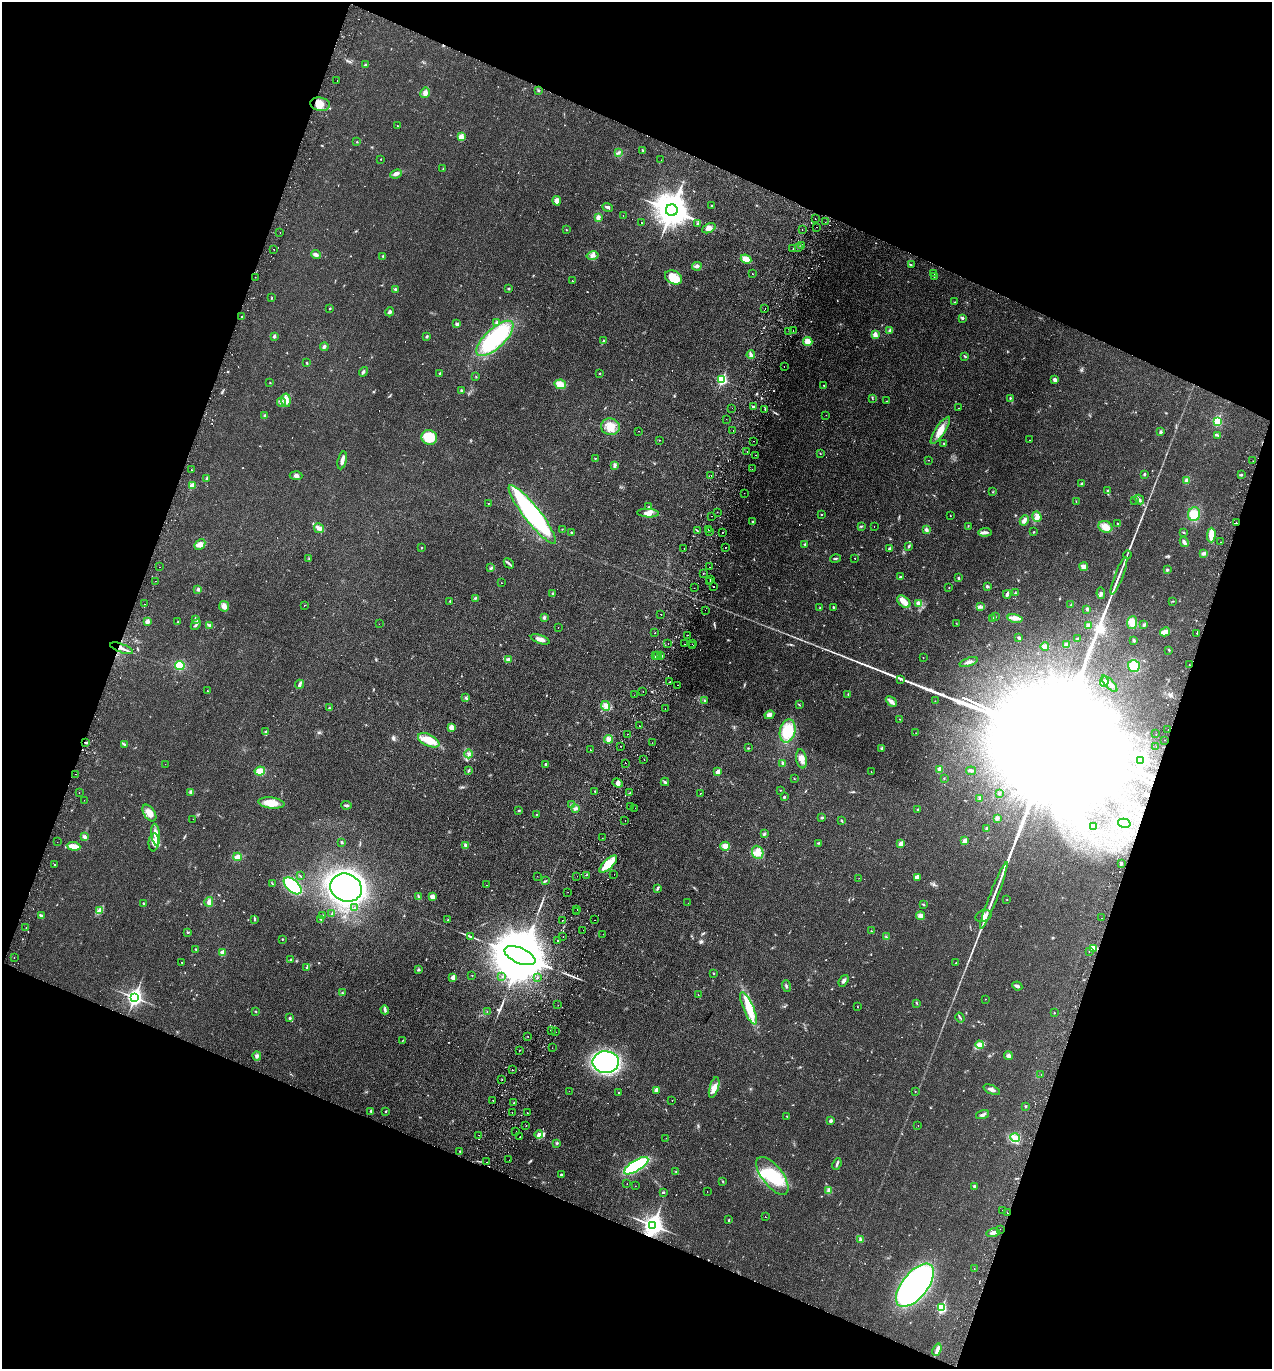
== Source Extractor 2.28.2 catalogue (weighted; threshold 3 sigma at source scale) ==
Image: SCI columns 194-5272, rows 28-5495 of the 5597 x 5520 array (HDU 1 of 3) = the unmasked area's bounding box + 8 px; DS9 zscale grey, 4 x 4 block average (1 PNG px = mean of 4 x 4 image px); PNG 1274 x 1371 px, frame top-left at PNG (2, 2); each listed source drawn as its Kron ellipse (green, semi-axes under 4 px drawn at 4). Shown black and unused: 41% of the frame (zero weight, under 2 of 3 exposures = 3% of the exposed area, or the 3 px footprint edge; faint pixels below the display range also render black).
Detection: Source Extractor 2.28.2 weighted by HDU 2 'WHT'. Background 0.0415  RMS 0.0052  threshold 0.0233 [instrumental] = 3 sigma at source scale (4.5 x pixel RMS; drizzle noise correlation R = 1.50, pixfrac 1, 0.05/0.05 arcsec/px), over >= 5 px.
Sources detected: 795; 5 too faint to see at this stretch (4 x 4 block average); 16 inside a brighter object's white glare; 67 cosmic-ray / hot-pixel residue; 2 long thin detections or spike segments (spike, bleed or trail) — neither listed nor drawn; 9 coinciding with a brighter row at this scale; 10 inside a brighter listed object's ellipse — not listed separately; of the other 686, all 500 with FLUX_AUTO >= 1.04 (the completeness limit of this list) listed and drawn (186 fainter detections not listed), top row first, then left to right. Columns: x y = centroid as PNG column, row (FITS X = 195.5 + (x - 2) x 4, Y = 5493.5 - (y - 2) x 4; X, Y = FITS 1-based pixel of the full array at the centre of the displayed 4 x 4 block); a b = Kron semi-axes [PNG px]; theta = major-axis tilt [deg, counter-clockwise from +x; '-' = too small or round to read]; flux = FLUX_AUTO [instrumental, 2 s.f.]
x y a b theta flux
365 65 4 2 - 3
337 80 2 2 - 1.2
538 91 2 2 - 1.6
425 93 5 4 - 10
320 104 10 6 -8 36
397 126 2 2 - 1.4
461 137 2 2 - 71
357 142 2 2 - 2
643 150 3 2 - 2.2
618 152 4 2 - 3.5
381 159 2 2 - 1.7
661 160 2 2 - 1.1
443 168 2 2 - 1.2
396 174 6 3 22 8.5
557 201 5 4 - 18
712 205 2 2 - 2.7
607 207 5 2 - 5.2
672 210 6 6 - 7600
623 215 2 2 - 1.2
598 217 4 3 - 13
815 219 2 2 - 1.5
825 222 2 2 - 2.6
641 223 2 2 - 1.2
698 223 3 3 - 3.4
817 227 2 2 - 1.6
709 228 7 4 25 15
566 230 3 2 - 1.2
802 230 2 2 - 1.1
280 232 2 2 - 2.6
801 245 2 2 - 3
798 248 2 2 - 1.2
274 249 2 2 - 14
793 249 2 2 - 1.1
316 255 5 3 - 6.6
383 256 2 2 - 3
592 256 6 4 12 11
746 259 5 3 - 30
911 265 3 2 - 1.7
697 266 5 3 - 7.3
934 273 2 2 - 1.3
752 274 2 2 - 1.2
934 276 3 2 - 1.9
255 277 2 2 - 1.1
673 277 9 6 -25 54
572 281 2 2 - 2
395 289 3 2 - 4.8
509 289 2 2 - 2.4
271 298 2 2 - 1.8
955 302 2 2 - 1.1
765 308 2 2 - 1.3
330 309 2 2 - 4.6
390 312 4 3 - 5.8
242 317 2 2 - 9.8
963 318 2 2 - 8.6
497 322 3 3 - 4.4
457 324 3 2 - 6.6
793 330 2 2 - 1.3
890 330 3 2 - 8.5
789 331 2 2 - 1.2
875 335 4 3 - 16
274 336 2 2 - 15
427 336 3 2 - 2.8
495 338 24 9 43 290
604 341 2 2 - 1.2
808 341 4 4 - 21
324 347 4 2 - 6.8
751 355 4 2 - 5.9
965 356 3 2 - 3.7
307 363 2 2 - 2.4
784 367 2 2 - 5.2
363 372 5 3 - 5.3
600 373 2 2 - 2.1
440 374 2 2 - 7.8
476 377 2 2 - 1.5
722 379 3 2 - 260
1055 380 3 3 - 10
270 382 2 2 - 1.4
560 384 6 4 -13 22
824 385 2 2 - 1.4
461 390 3 2 - 3.1
872 398 2 2 - 1.5
1010 398 2 2 - 2.4
286 400 7 5 -83 16
887 401 2 2 - 1.2
281 402 4 3 - 6.6
753 407 2 2 - 7.4
732 408 2 2 - 1.6
959 408 2 2 - 1.8
765 409 3 2 - 2.1
265 415 4 2 - 4.2
826 415 2 2 - 2.1
726 419 2 2 - 1.8
1217 421 2 2 - 190
610 427 9 8 - 37
733 430 2 2 - 2
940 430 16 5 57 34
639 431 2 2 - 11
1161 432 3 2 - 6.7
1218 435 3 2 - 2.8
429 437 8 7 - 84
659 440 2 2 - 1.8
1030 440 2 2 - 1.5
753 441 2 2 - 1.5
944 444 3 2 - 1.6
747 451 2 2 - 2.1
820 453 2 2 - 1.7
756 455 2 2 - 1.3
595 458 2 2 - 1.4
342 460 9 3 77 12
929 460 2 2 - 1.5
1253 461 2 2 - 1.3
615 465 4 3 - 5.7
752 469 2 2 - 1.3
191 470 2 2 - 3.6
1144 474 3 2 - 4.2
1241 474 3 2 - 2.7
296 476 6 4 -4 8.1
711 476 2 2 - 1.2
207 478 3 2 - 3.3
1187 480 3 3 - 15
1082 483 3 2 - 3.6
192 485 3 3 - 8.3
1108 491 2 2 - 1.9
993 492 2 2 - 1.2
744 493 2 2 - 1.5
1139 499 5 2 - 6.2
1135 500 2 2 - 1.1
1076 502 2 2 - 1.2
488 503 2 2 - 1.6
649 507 2 2 - 2.1
717 512 2 2 - 1.2
648 513 11 4 -3 17
532 514 37 8 -52 400
1194 514 7 6 - 46
822 515 2 2 - 1.5
711 516 2 2 - 3.7
950 516 2 2 - 1.1
1037 517 5 4 - 13
1024 520 5 3 - 12
753 522 3 2 - 3.8
1236 523 2 2 - 3.1
1118 524 2 2 - 1.9
861 526 2 2 - 1.3
874 526 2 2 - 2.2
968 526 2 2 - 1.4
1105 527 7 5 -20 28
319 528 5 4 - 10
562 529 2 2 - 1.1
708 529 2 2 - 2
697 530 2 2 - 14
926 530 4 3 - 7.2
710 531 2 2 - 1.2
571 532 3 2 - 2.3
722 532 2 2 - 3.2
985 532 6 3 3 12
1034 532 2 2 - 1.7
1184 532 2 2 - 1.5
1211 535 7 3 89 36
1184 542 5 3 - 6.9
1220 542 2 2 - 1.2
200 544 6 4 48 14
805 544 2 2 - 2.7
909 546 3 2 - 3.3
726 547 2 2 - 2
421 548 2 2 - 4.3
684 549 2 2 - 1.4
890 549 3 2 - 6.2
1204 554 4 3 - 5.7
1127 555 4 2 - 2.9
309 558 2 2 - 1.7
835 558 5 2 - 3.6
855 558 2 2 - 1.1
509 563 6 2 -47 4.7
159 567 2 2 - 2.9
710 567 2 2 - 1.2
1084 567 4 3 - 15
491 568 3 2 - 3.4
1167 570 3 2 - 4.1
703 573 2 2 - 2.6
1119 576 20 2 68 19
900 577 2 2 - 5.6
959 578 2 2 - 8.8
710 579 2 2 - 2.3
156 581 2 2 - 1.6
710 582 2 2 - 1.5
501 583 2 2 - 1.7
713 586 2 2 - 4.6
987 586 3 2 - 5.6
694 588 2 2 - 1.3
949 588 2 2 - 1.1
198 589 3 2 - 6.8
553 593 3 2 - 1.7
1015 593 2 2 - 3
1101 593 6 3 -81 5.9
1007 594 4 2 - 11
475 598 4 2 - 2.6
450 601 2 2 - 1.8
1173 601 3 2 - 1.9
904 602 8 5 -40 17
144 604 2 2 - 2.6
919 604 4 3 - 14
304 605 2 2 - 2.4
1071 605 2 2 - 1.7
224 606 5 5 - 14
833 607 2 2 - 4
980 607 4 2 - 3.5
820 608 2 2 - 1.7
1087 609 3 3 - 4.6
705 610 2 2 - 1.4
661 614 2 2 - 6.2
544 617 3 3 - 4.1
995 617 2 2 - 5.6
993 618 3 2 - 2.6
1015 618 7 3 -12 13
196 619 4 3 - 5.3
147 621 2 2 - 26
178 621 2 2 - 1.1
956 623 2 2 - 1.1
1132 623 6 5 - 23
379 624 2 2 - 1.4
196 625 6 2 49 4.8
210 625 3 2 - 3.1
1144 625 4 2 - 5.4
1088 626 3 2 - 8.7
558 627 2 2 - 1.5
1165 632 5 4 - 18
655 633 2 2 - 3.2
1197 633 2 2 - 1.2
687 635 2 2 - 1.4
1019 638 3 2 - 3.9
540 639 10 3 -19 19
1078 639 3 2 - 4.8
1134 640 2 2 - 4.9
668 643 2 2 - 2.2
684 644 2 2 - 2
692 644 2 2 - 1.1
1066 645 4 3 - 7.5
692 646 2 2 - 2.3
1045 646 4 3 - 14
121 648 12 2 -21 13
1169 650 3 2 - 1.9
655 655 2 2 - 1.8
658 655 2 2 - 1.1
660 655 2 2 - 2.2
923 657 2 2 - 3.6
508 659 3 3 - 8.4
968 662 9 2 20 10
180 665 5 4 - 48
1189 665 2 2 - 2.4
1134 666 6 6 - 41
900 679 3 2 - 3.4
670 682 2 2 - 1.5
1104 682 5 3 - 8.4
300 684 4 2 - 11
1109 684 10 2 -47 15
678 685 2 2 - 3.8
207 691 2 2 - 1.3
643 691 2 2 - 1
848 694 2 2 - 1.4
634 695 2 2 - 6
466 698 4 2 - 3.9
705 700 2 2 - 2.5
891 701 6 3 -44 13
935 701 2 2 - 1.2
799 705 2 2 - 1.4
606 706 5 4 - 12
329 708 2 2 - 1.4
665 708 2 2 - 1.2
769 715 5 3 - 9.9
900 719 3 2 - 1.1
639 726 2 2 - 2.3
451 727 3 3 - 13
1168 730 2 2 - 1.7
788 731 12 7 76 85
266 732 2 2 - 10
916 733 2 2 - 1.4
627 734 2 2 - 2.6
1156 734 2 2 - 1.6
608 739 4 3 - 16
429 740 11 5 -25 53
1164 740 2 2 - 1.6
85 743 2 2 - 3.3
652 743 2 2 - 1.2
125 744 3 2 - 2.9
621 746 2 2 - 1.2
1156 746 2 2 - 2.8
748 748 2 2 - 2
882 748 3 2 - 3.6
590 750 2 2 - 1.7
469 754 4 2 - 4.6
644 759 2 2 - 2.4
801 759 9 5 -79 17
1141 761 3 2 - 320
626 763 2 2 - 1.6
783 763 3 2 - 4.2
165 764 2 2 - 1.2
545 764 2 2 - 3.2
939 769 2 2 - 36
260 771 5 4 - 25
468 771 4 2 - 3.7
971 771 5 2 - 5.6
718 772 2 2 - 36
871 772 2 2 - 2.1
76 774 2 2 - 1.1
794 778 2 2 - 1.3
944 778 2 2 - 1.2
665 782 4 2 - 4.7
618 783 5 4 - 10
780 790 2 2 - 1.2
595 791 2 2 - 1.5
191 792 4 3 - 5.5
79 793 2 2 - 2.1
630 793 2 2 - 1.4
700 793 2 2 - 1.5
999 794 3 2 - 1.7
784 797 2 2 - 4.8
980 798 3 2 - 3.3
84 800 2 2 - 1.6
271 803 13 5 -7 45
572 804 2 2 - 1.2
346 805 5 2 - 6
631 806 2 2 - 2
575 808 4 3 - 6.6
635 808 2 2 - 1.6
918 809 2 2 - 1.6
519 811 2 2 - 3.6
149 813 9 5 -56 25
536 814 2 2 - 1.2
822 818 3 2 - 4.1
997 818 3 2 - 7.9
193 819 2 2 - 2.1
841 820 3 2 - 2.6
625 821 2 2 - 2.1
1124 823 6 2 -14 5.9
1094 827 3 3 - 4
987 828 3 2 - 6.5
764 834 3 2 - 3.2
156 835 11 4 -82 29
84 837 3 3 - 5
602 838 2 2 - 1.1
964 841 2 2 - 42
57 842 2 2 - 1.2
154 842 9 5 84 17
342 842 3 2 - 2.9
819 843 3 2 - 3.1
901 844 2 2 - 45
465 845 3 2 - 4.8
74 846 7 3 -5 28
725 846 5 4 - 17
758 852 7 5 -69 23
237 857 4 3 - 18
608 864 11 4 44 58
1121 864 2 2 - 4.3
54 865 2 2 - 3.8
614 874 2 2 - 1.2
587 875 2 2 - 1.3
300 876 2 2 - 1.5
537 876 2 2 - 3.9
577 876 2 2 - 1.5
917 877 3 2 - 17
859 878 2 2 - 1.1
545 881 2 2 - 1.3
272 883 2 2 - 2.1
486 885 2 2 - 1.5
293 886 11 6 -42 170
346 888 16 13 -24 970
658 888 4 2 - 4.4
568 892 2 2 - 1.2
994 896 36 2 69 37
418 897 3 2 - 1.9
432 897 4 3 - 15
1007 900 2 2 - 1.1
209 902 5 3 - 10
143 903 2 2 - 2.5
688 903 2 2 - 1.3
923 904 3 2 - 2.5
354 908 2 2 - 4.5
99 910 4 3 - 7
577 910 2 2 - 2.2
576 912 2 2 - 1.2
332 914 3 2 - 2.2
41 915 4 2 - 5.4
322 916 2 2 - 2.6
920 916 4 4 - 12
984 916 8 5 20 15
1102 918 2 2 - 1.6
254 919 3 2 - 2.2
321 919 2 2 - 1.3
448 920 2 2 - 1.5
562 920 2 2 - 4.4
595 920 2 2 - 1.6
26 927 2 2 - 2.3
583 930 2 2 - 1.2
871 931 2 2 - 1.1
188 932 3 2 - 2.6
603 934 2 2 - 1.6
470 936 4 2 - 2.9
563 936 2 2 - 2.6
886 937 4 2 - 2.7
282 939 2 2 - 1.8
558 940 2 2 - 1.9
1093 948 4 3 - 21
196 949 3 2 - 1.7
1089 951 2 2 - 1.8
222 952 2 2 - 49
520 956 16 7 -23 43000
14 957 2 2 - 1.8
290 960 2 2 - 2.1
182 962 2 2 - 1.9
956 963 2 2 - 1.1
307 968 2 2 - 2.4
418 970 2 2 - 4.7
714 973 2 2 - 1.4
472 975 2 2 - 1.1
453 977 2 2 - 41
502 977 2 2 - 1.3
537 977 2 2 - 1.5
844 981 6 3 54 8.4
786 986 6 2 -71 4
1017 986 5 2 - 7.1
342 993 2 2 - 3
698 995 2 2 - 1.9
134 997 3 3 - 1100
985 999 2 2 - 1.2
917 1003 3 2 - 2.1
558 1005 2 2 - 1.4
857 1006 2 2 - 5.6
749 1008 17 5 -67 58
385 1010 4 3 - 5.3
255 1011 3 2 - 1.6
487 1011 2 2 - 1.1
1054 1013 2 2 - 1.7
960 1017 5 2 - 3.9
289 1018 2 2 - 6.7
551 1030 2 2 - 2.1
555 1032 2 2 - 1.6
528 1037 2 2 - 2.4
403 1040 3 2 - 1.8
980 1045 4 4 - 10
552 1048 2 2 - 3.8
519 1051 2 2 - 2.6
257 1056 4 3 - 6.4
1008 1056 4 4 - 7.4
606 1062 13 11 0 620
512 1070 2 2 - 2
1041 1074 2 2 - 1.3
502 1079 2 2 - 1.5
714 1088 11 4 73 20
656 1090 3 2 - 18
992 1090 9 3 -23 11
569 1091 2 2 - 1.6
915 1091 2 2 - 1.7
619 1093 2 2 - 2.5
493 1100 2 2 - 2.7
672 1100 2 2 - 1.7
514 1103 2 2 - 1
1025 1106 3 2 - 2.6
371 1111 2 2 - 2.6
386 1111 2 2 - 2.5
527 1112 2 2 - 3.7
512 1113 2 2 - 2.4
983 1115 7 2 17 8.2
787 1116 2 2 - 1.6
831 1121 2 2 - 19
526 1125 2 2 - 1.4
918 1125 2 2 - 4
516 1132 2 2 - 1.3
539 1134 4 3 - 14
479 1135 2 2 - 1.6
520 1137 2 2 - 5.2
666 1138 2 2 - 1.1
1015 1138 5 4 - 11
557 1143 3 2 - 3.7
460 1151 2 2 - 3.2
509 1160 2 2 - 1.1
487 1162 2 2 - 1.7
837 1164 6 2 67 5.7
636 1166 14 5 32 260
676 1172 2 2 - 1.4
561 1175 3 2 - 2.7
772 1176 22 10 -52 120
723 1181 2 2 - 1.5
627 1184 2 2 - 1.2
635 1186 2 2 - 2.2
975 1186 3 3 - 5.5
829 1190 4 3 - 10
663 1192 3 2 - 3
707 1192 2 2 - 2.9
1002 1210 2 2 - 2.9
1007 1213 2 2 - 2.4
765 1217 2 2 - 4
729 1220 3 2 - 1.8
653 1225 4 3 - 1900
1000 1229 2 2 - 1.4
993 1233 7 3 13 9.2
861 1240 4 3 - 5.2
974 1268 2 2 - 1.8
915 1285 26 12 51 1200
941 1308 3 2 - 200
937 1350 6 3 69 9
Overlapping masked pixels (flux is a lower limit): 5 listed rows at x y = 1236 523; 121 648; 85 743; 1007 1213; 653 1225
Diffuse or blended objects may show on this block-average render without a row.